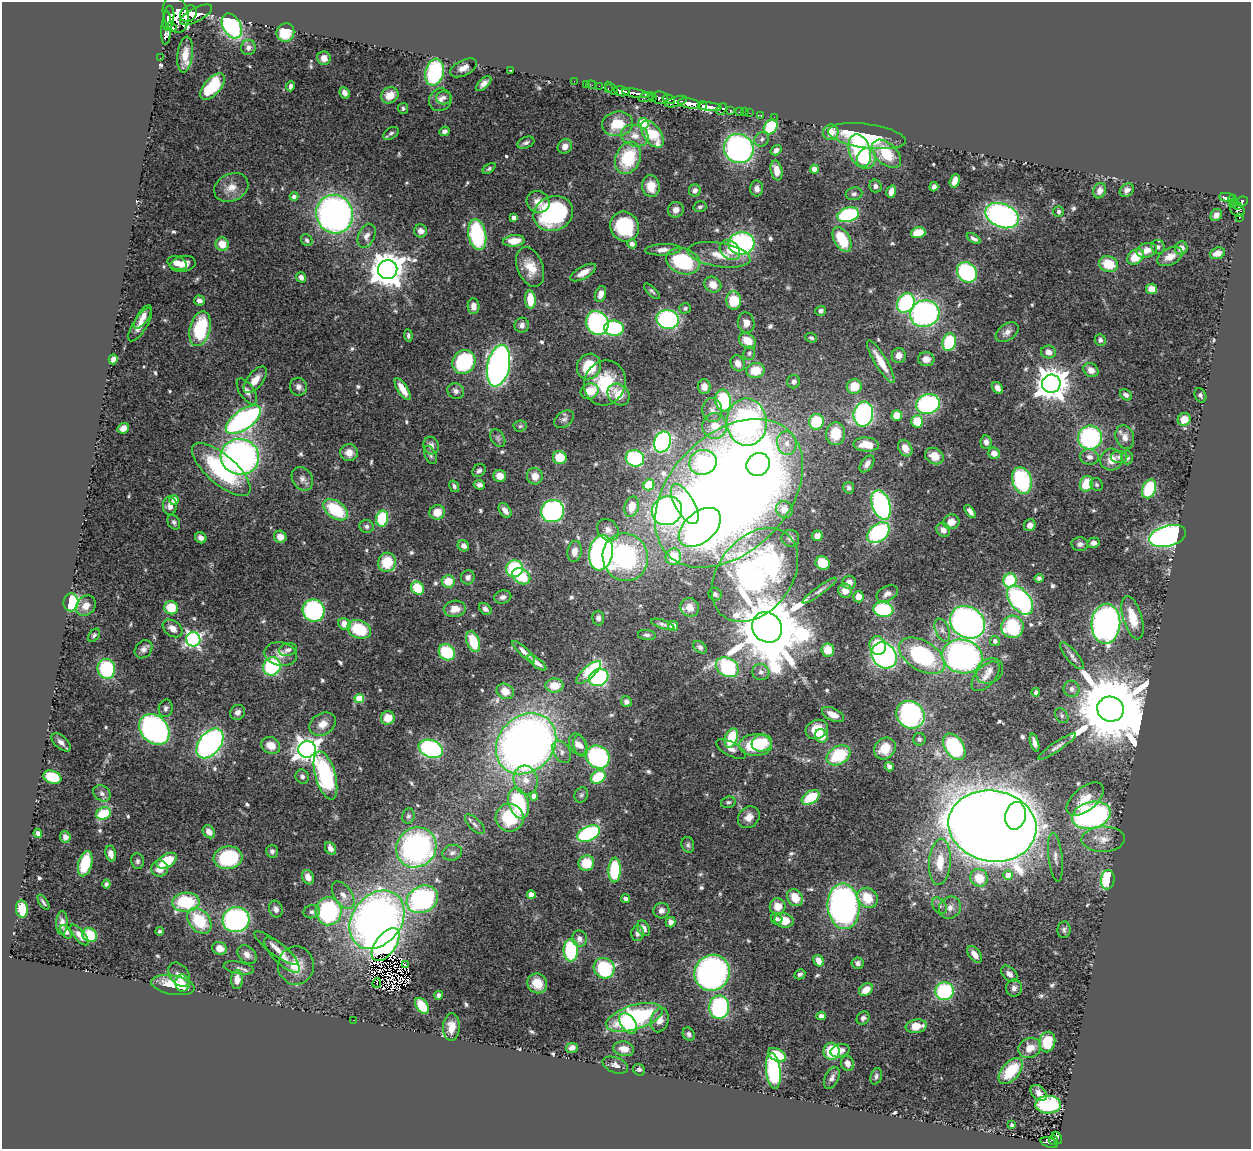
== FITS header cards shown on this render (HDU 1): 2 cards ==
NAXIS1  =                 1249
NAXIS2  =                 1147

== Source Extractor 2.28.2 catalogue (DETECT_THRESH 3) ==
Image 1249 x 1147 px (HDU 1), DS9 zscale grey, 1 PNG px = 1 image px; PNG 1253 x 1151 px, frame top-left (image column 1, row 1147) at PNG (2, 2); each listed source drawn as its Kron ellipse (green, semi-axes under 4 px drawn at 4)
Background 0.729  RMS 0.025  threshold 0.0762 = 3 sigma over >= 5 px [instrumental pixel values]
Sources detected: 625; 5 with non-positive FLUX_AUTO (blend fragments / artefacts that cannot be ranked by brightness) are neither listed nor drawn; of the other 620, the 500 brightest by FLUX_AUTO listed and drawn (120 fainter detections omitted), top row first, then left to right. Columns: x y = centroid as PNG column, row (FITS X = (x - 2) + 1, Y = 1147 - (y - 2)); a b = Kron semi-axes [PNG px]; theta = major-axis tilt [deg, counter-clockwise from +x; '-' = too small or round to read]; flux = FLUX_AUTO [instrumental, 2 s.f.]
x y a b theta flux
176 14 19 12 -76 3700
189 14 9 7 42 1700
196 15 17 7 27 1700
169 18 13 5 84 1400
232 26 13 8 -60 250
171 27 5 4 - 330
166 28 16 5 87 1100
285 32 9 9 - 52
248 48 7 7 - 6.8
185 55 18 7 83 22
160 58 2 2 - 7.7
324 58 7 6 - 14
463 68 15 7 26 13
511 70 2 2 - 23
434 72 14 9 78 190
574 81 2 2 - 6.8
484 84 9 5 45 9
586 84 2 2 - 9
591 85 4 2 - 19
213 86 16 8 49 78
291 86 5 4 - 6.2
599 86 2 2 - 17
611 88 8 4 -48 79
608 89 3 2 - 29
622 91 8 5 -8 1100
345 93 6 5 - 8.5
635 93 13 4 -9 1100
390 95 9 7 31 24
443 97 7 7 - 5.5
646 97 8 4 17 260
652 97 4 4 - 160
660 98 7 6 - 350
669 99 6 4 -16 250
440 100 12 11 - 13
676 102 11 5 17 590
689 103 11 5 -8 1500
702 105 5 3 - 360
710 107 11 4 -7 1000
403 108 5 5 - 3.5
722 109 6 4 50 200
730 111 3 3 - 120
739 111 3 3 - 45
744 112 2 2 - 7.1
749 113 2 2 - 12
761 115 3 2 - 7.4
774 117 2 2 - 7.3
644 123 5 5 - 110
618 124 15 12 6 44
771 127 8 6 53 100
444 131 5 4 - 6.5
831 132 8 7 - 27
391 133 8 5 31 4.5
652 134 15 8 -55 76
635 136 14 10 -15 20
867 136 39 12 -8 140
762 139 8 6 46 4.6
526 143 9 5 21 5
565 146 7 7 - 11
739 149 15 14 - 440
776 150 6 4 36 7.2
860 151 17 10 -73 150
886 154 17 10 -43 62
628 158 17 12 66 91
866 159 10 9 - 34
489 168 7 4 38 3.6
814 169 4 4 - 19
776 170 10 5 -78 17
955 181 7 5 70 17
651 186 11 9 -81 29
876 186 6 6 - 5.4
231 187 18 13 25 23
934 187 5 4 - 7.5
757 188 8 6 -88 9.4
695 190 6 6 - 7.7
1127 190 7 6 - 7.1
1100 191 8 6 71 11
891 192 6 5 - 15
854 194 8 6 8 5
294 197 4 4 - 9.4
1227 197 8 4 -6 230
1232 199 4 3 - 150
1242 201 6 5 - 350
538 202 12 10 -34 17
1233 203 5 3 - 79
1238 205 4 3 - 220
700 207 6 5 - 3.6
676 210 8 7 - 12
1237 210 8 6 -40 330
1059 212 5 5 - 4.1
335 214 19 18 - 760
553 214 20 17 20 230
848 215 11 7 16 160
1216 215 6 5 - 8.6
1002 216 17 11 -23 460
1239 217 3 3 - 21
514 218 4 4 - 9.2
624 227 15 14 - 130
421 231 6 6 - 10
918 233 7 5 16 35
477 235 15 9 -79 170
367 236 13 8 65 11
974 238 8 4 -31 5.5
842 239 13 8 -60 67
307 240 6 5 - 6
514 241 11 6 5 27
741 243 13 11 7 310
222 244 7 6 - 29
632 244 5 4 - 8.6
1158 247 7 6 - 5.5
1181 248 7 6 - 11
663 250 17 5 3 13
730 250 11 8 -39 21
1147 250 10 7 14 17
1217 253 8 5 19 14
719 255 31 12 -9 42
1136 257 9 7 39 40
1170 257 14 8 28 17
683 261 17 12 -18 130
177 263 10 6 -21 17
183 264 13 8 10 16
1108 264 9 7 -23 48
530 267 21 12 -69 35
388 270 10 9 - 3900
967 272 11 9 -49 210
583 273 14 6 29 18
301 277 5 4 - 9.1
713 285 9 7 -31 22
1151 289 5 5 - 18
652 291 10 4 -45 3.8
601 294 8 5 73 13
530 300 9 5 -86 49
199 301 5 5 - 8.3
734 301 9 7 -85 55
906 303 10 8 58 210
473 306 8 6 -87 10
685 308 6 5 - 3.6
821 311 5 5 - 4.7
925 314 15 13 17 390
143 317 13 5 56 12
668 319 11 9 -16 290
597 323 12 11 - 340
746 323 10 8 -78 14
140 325 19 7 57 16
522 325 7 7 - 7.7
614 328 9 7 -8 150
200 329 18 10 75 120
1007 332 13 8 34 11
408 335 6 4 -85 4
811 338 6 4 -21 3.9
1100 340 6 5 - 5.1
747 341 9 7 -34 29
949 342 9 6 73 110
1048 352 7 6 - 12
749 353 7 6 - 3.7
899 355 7 7 - 13
113 359 5 4 - 9.5
926 359 8 7 - 14
464 362 12 11 - 160
881 362 24 6 -59 33
738 363 8 6 -63 13
498 366 21 11 78 790
589 366 13 11 60 58
1091 370 8 6 -33 12
755 371 9 7 12 36
255 380 16 8 52 21
794 382 7 6 - 6.7
605 383 23 20 70 90
1051 384 9 9 - 3200
298 387 9 8 - 9.2
704 387 7 6 - 14
854 387 7 7 - 39
997 388 6 4 -55 11
403 389 13 5 -58 22
247 391 15 7 -56 11
456 391 9 7 -33 6.7
590 391 9 8 - 31
619 395 12 10 -43 37
1126 395 6 5 - 7.3
1200 395 7 5 -67 4.5
723 400 11 8 -83 130
928 404 12 10 15 220
712 410 12 10 -87 13
863 414 12 10 80 320
897 415 5 5 - 42
564 419 11 7 38 7.1
1184 419 7 6 - 25
243 420 20 9 35 510
917 421 6 6 - 58
747 422 24 20 -87 540
816 422 8 7 - 82
520 426 7 5 4 3.6
715 426 13 12 - 28
123 428 6 5 - 13
835 434 11 9 85 50
1125 437 12 9 -73 14
498 438 10 6 -58 5.3
1090 438 12 12 - 240
662 442 10 8 69 320
986 442 7 5 -83 8.8
787 443 12 9 -79 18
866 444 13 7 -4 35
431 446 9 8 - 9.9
905 448 9 6 -57 23
349 453 9 8 - 17
994 453 6 5 - 12
431 455 10 5 -64 4.7
934 456 9 8 - 21
240 457 19 18 - 660
1089 457 9 7 -13 9.1
1119 457 8 6 0 5.7
1127 457 7 6 - 8.2
560 458 7 6 - 43
635 458 9 8 - 180
1111 459 11 10 - 23
703 462 14 12 19 120
758 464 12 11 - 180
867 464 10 5 53 10
221 469 36 14 -41 190
479 471 7 6 - 5.9
500 476 6 6 - 21
535 476 8 8 - 19
302 479 12 10 -58 10
1022 480 14 9 -73 170
1086 484 8 6 68 47
479 485 5 4 - 5.7
649 485 5 5 - 44
1097 485 7 6 - 4.2
454 486 6 4 -56 4.2
849 488 6 5 - 5
1149 489 10 6 67 79
729 493 87 59 45 3300
174 500 5 5 - 14
685 504 22 9 -60 120
881 505 15 9 -71 350
170 506 9 7 -89 9.5
632 507 10 7 75 23
336 510 14 8 -36 90
505 510 8 5 -53 10
784 510 9 8 - 20
552 511 12 11 - 340
667 511 15 14 - 440
970 511 7 4 -53 9.5
437 512 7 7 - 24
382 518 8 6 79 83
174 522 8 6 -60 5
951 522 8 7 - 17
1030 525 6 5 - 11
366 526 7 6 - 5.7
700 527 24 15 40 520
608 530 12 9 -45 14
943 530 7 6 - 11
878 533 12 8 39 190
817 536 5 5 - 9
1168 536 19 10 15 570
280 537 6 6 - 17
201 538 6 5 - 9.7
790 538 9 8 - 7.6
1093 543 6 5 - 8.3
1080 544 8 7 - 6.2
463 546 6 5 - 7.9
574 551 10 7 81 15
601 553 18 11 81 700
625 557 24 22 -73 250
673 557 8 7 - 51
387 562 9 9 - 55
823 563 7 6 - 51
515 569 9 8 - 130
755 575 52 37 52 730
521 576 10 7 -35 71
468 577 7 7 - 6.5
1039 578 4 4 - 4.7
448 581 6 6 - 31
1010 581 7 6 - 100
849 582 7 6 - 11
418 588 7 6 - 68
819 591 21 4 36 7.5
845 591 7 7 - 18
715 594 7 6 - 5.7
887 594 11 7 27 9.9
503 597 8 6 12 7.6
858 597 5 5 - 17
1020 600 17 10 -52 310
71 602 9 7 82 140
86 606 11 9 47 16
690 607 9 9 - 20
171 608 7 6 - 47
455 609 11 8 9 20
485 609 7 5 -43 6.8
883 609 10 7 -6 120
314 611 11 11 - 240
598 618 7 6 - 6.4
1132 618 22 9 -73 43
967 622 18 15 -33 710
344 624 6 5 - 21
663 624 12 4 -18 5.2
1106 624 20 14 86 590
673 626 5 5 - 18
767 627 16 14 -48 24000
1012 627 11 11 - 110
173 628 11 7 -35 14
359 629 12 9 -24 75
942 630 12 6 -68 9.4
94 635 7 5 51 4.1
647 635 9 5 -5 5
193 639 7 7 - 480
995 641 5 5 - 7.2
473 642 10 6 -70 62
878 646 9 8 - 49
700 647 7 5 -40 4.7
143 649 10 8 49 8.6
288 650 9 6 15 7.1
828 650 6 6 - 29
447 652 9 7 -47 95
524 652 15 4 -43 11
281 654 16 11 -11 20
884 655 14 11 -47 470
922 656 25 14 -31 210
962 656 20 16 -13 590
1072 656 17 6 -49 8.1
537 663 11 4 -38 12
272 666 9 8 - 170
727 667 12 9 -30 190
106 669 10 9 - 130
989 671 14 12 33 17
589 672 16 6 42 110
761 672 8 8 - 8.6
986 676 18 9 48 17
599 677 10 8 28 180
554 686 9 7 2 26
1071 689 8 7 - 7.4
505 691 9 7 -31 25
1036 692 4 4 - 4.2
359 698 5 4 - 53
626 702 6 5 - 7.2
166 708 8 7 - 5.8
1110 709 13 12 - 29000
237 712 8 7 - 9.3
833 715 12 6 -26 20
910 715 15 13 -41 330
1062 716 8 6 -54 4.1
388 718 7 6 - 30
323 724 14 10 32 20
154 729 17 13 -46 510
817 729 11 9 24 27
821 736 7 6 - 40
731 738 10 6 68 73
919 739 6 6 - 4.3
61 742 11 6 -43 9.4
210 743 17 11 52 530
762 743 10 8 16 49
1034 743 9 4 -73 8.6
526 744 33 27 47 1500
578 744 11 8 -63 12
271 745 10 8 -29 23
755 745 16 11 2 94
581 746 11 7 -70 10
1057 746 22 4 34 8.7
954 747 15 9 -56 160
885 748 12 10 46 35
307 749 8 8 - 1600
431 749 12 8 -20 280
731 749 16 7 -28 11
562 752 12 8 -57 11
839 755 13 9 31 92
598 757 12 11 - 240
889 767 5 4 - 6.5
325 775 25 10 -74 220
52 777 9 6 -20 79
302 777 7 6 - 5.2
598 777 8 6 36 78
526 780 14 12 -75 24
102 793 9 7 -37 7.2
581 795 8 6 62 4.3
534 796 4 4 - 15
811 797 10 6 32 69
1085 799 22 11 39 34
728 802 7 5 14 4.2
519 803 16 9 -73 150
103 813 8 5 20 68
1091 815 19 13 14 410
408 816 7 6 - 4.6
1016 816 14 10 76 270
749 817 12 10 46 16
510 818 14 14 - 93
475 824 13 5 -45 6.8
992 826 44 35 -9 6400
209 832 7 5 -50 12
38 833 5 4 - 7
588 834 12 7 25 260
65 837 5 5 - 8
1103 839 22 12 1 27
688 845 8 6 -73 4.4
416 847 21 19 43 460
330 849 7 5 -57 12
272 851 6 6 - 5
452 853 10 7 15 6.8
111 854 8 5 -79 14
1055 857 24 7 -83 13
228 858 14 11 7 140
137 861 8 6 -81 5.3
167 861 11 6 29 60
940 862 23 11 86 45
586 863 8 7 - 50
85 864 13 6 74 79
160 869 8 8 - 20
615 870 12 6 88 130
1008 875 5 4 - 23
308 877 7 6 - 15
979 878 9 8 - 38
1108 880 10 7 85 97
106 884 4 4 - 4.5
343 895 15 9 -56 17
531 895 4 4 - 19
795 898 9 7 -57 32
868 898 11 9 -44 46
422 899 16 13 28 310
626 899 4 4 - 6.9
43 902 8 3 -58 3.7
186 902 13 9 4 130
778 906 8 8 - 23
844 906 23 16 -85 630
939 906 9 6 -51 6.3
950 908 11 10 - 13
22 909 8 6 -84 40
276 909 8 6 -68 6.9
329 911 14 13 - 220
661 911 8 7 - 9.1
312 912 8 6 13 5.5
777 919 6 5 - 5.2
236 920 13 12 - 350
377 920 32 24 51 1100
784 920 9 7 -11 36
199 921 14 10 -51 83
671 922 5 4 - 11
62 923 12 5 87 9.9
644 928 8 6 -60 9.5
1064 930 8 6 86 5
160 931 4 4 - 3.5
66 932 7 4 -55 5.8
637 933 7 6 - 7.8
79 935 13 5 -49 12
90 935 8 6 -39 51
579 939 8 7 - 10
386 945 19 10 53 420
220 948 7 6 - 20
276 948 26 7 -37 15
571 950 11 7 90 130
974 954 9 5 -52 14
247 955 11 8 -45 11
282 955 24 8 -44 17
819 961 6 4 -57 15
858 963 6 5 - 6.3
405 965 3 2 - 3.5
296 966 19 18 - 39
239 968 15 6 -10 7.6
604 968 10 10 - 150
712 973 18 17 - 540
800 974 6 5 - 5.5
1009 974 10 6 -44 8.9
179 975 13 9 -54 11
237 979 9 6 87 17
182 983 8 7 - 9.9
377 983 5 2 - 5.8
537 983 10 9 - 36
173 985 22 9 -11 56
1014 988 8 8 - 7.4
866 990 7 5 37 24
944 991 9 9 - 150
439 995 4 4 - 4.7
422 1006 9 5 -56 54
719 1007 11 10 - 220
821 1016 5 4 - 8.1
634 1017 29 12 17 230
863 1018 7 6 - 6.5
353 1020 2 2 - 17
660 1020 12 8 75 15
628 1023 11 7 -56 45
916 1026 10 6 9 28
451 1027 14 8 87 23
689 1034 7 5 -56 5.4
1047 1042 10 8 78 51
572 1048 6 5 - 8.1
1030 1048 11 10 - 22
624 1049 10 7 -11 15
832 1051 8 8 - 67
840 1051 10 6 15 12
777 1055 9 6 -28 50
847 1063 8 6 -71 11
615 1065 13 7 -21 8.8
639 1070 6 5 - 5.1
773 1071 18 7 -84 230
1011 1071 15 8 49 63
876 1076 8 5 72 4.9
832 1078 12 6 65 8.4
1039 1093 9 6 -42 9.9
1048 1105 13 8 2 190
1012 1125 4 3 - 3.7
1057 1138 7 4 -60 100
1053 1140 5 4 - 72
1049 1143 9 5 -19 110
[120 fainter detections neither listed nor drawn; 5 non-positive-flux detections neither listed nor drawn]